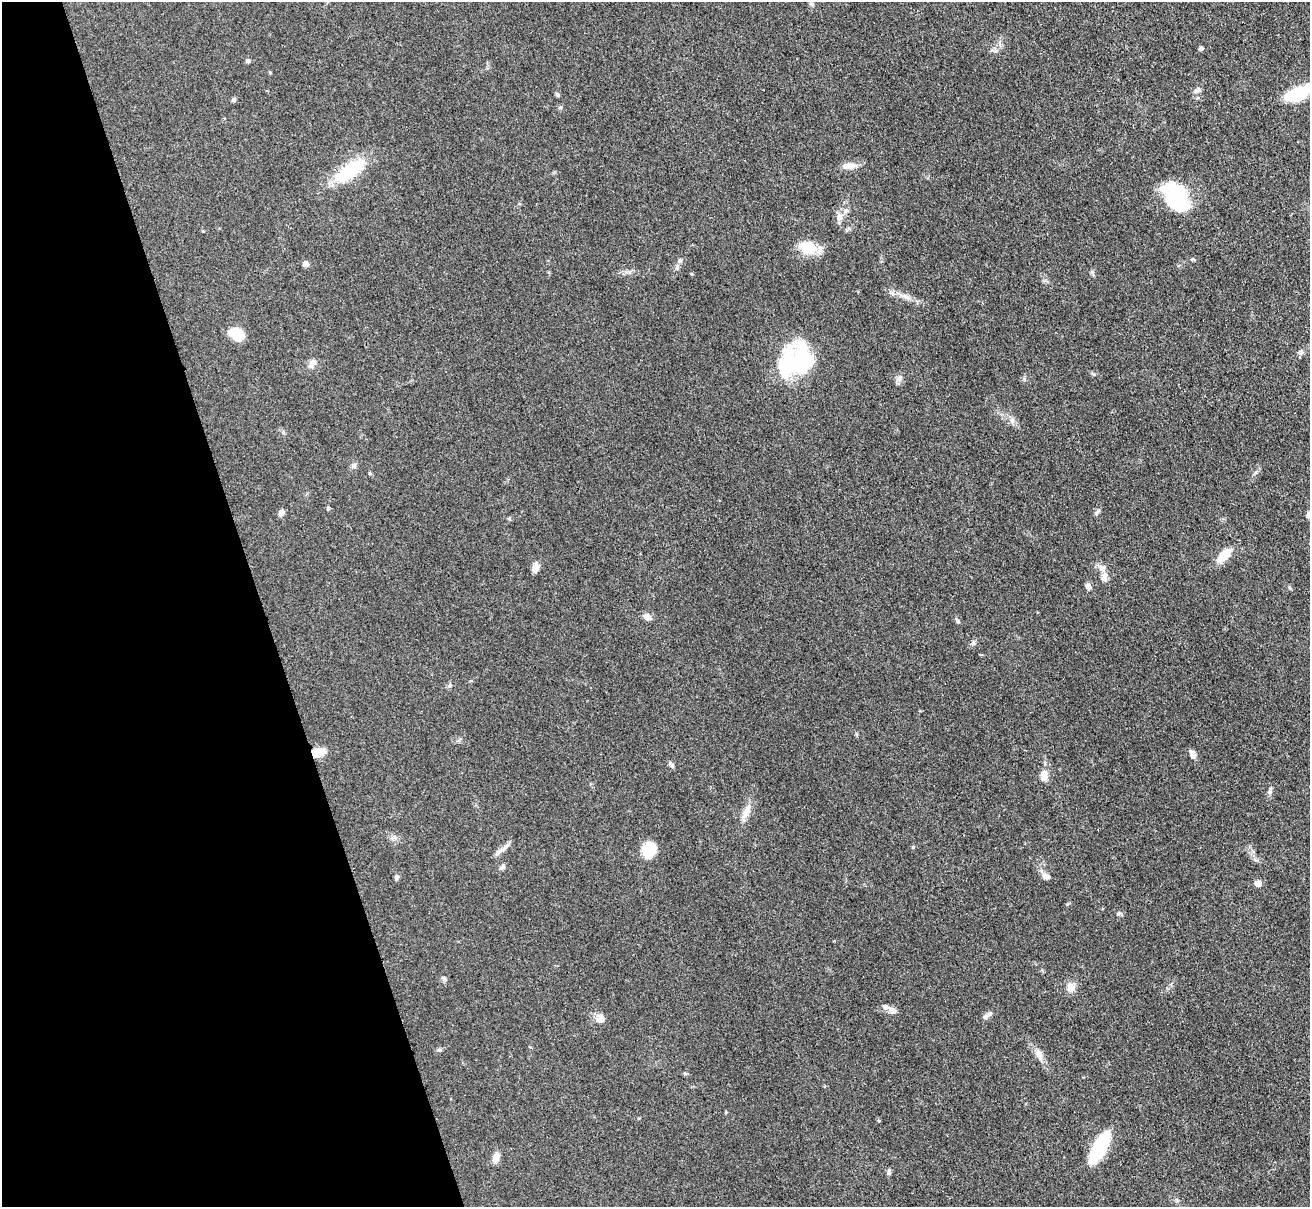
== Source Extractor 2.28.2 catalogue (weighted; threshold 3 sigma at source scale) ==
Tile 5 of 4 x 4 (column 1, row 2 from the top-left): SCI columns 15-1322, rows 2686-3890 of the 5263 x 5247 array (HDU 1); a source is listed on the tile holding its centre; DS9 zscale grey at full resolution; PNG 1312 x 1209 px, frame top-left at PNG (2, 2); no overlay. Shown black and unused: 20% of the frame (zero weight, under 3 of 4 exposures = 2% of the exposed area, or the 3 px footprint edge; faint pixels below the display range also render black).
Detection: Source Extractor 2.28.2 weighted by HDU 2 'WHT'; one run over the whole footprint, this tile lists its part. Background 0.0543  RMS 0.0056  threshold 0.0253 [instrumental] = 3 sigma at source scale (4.5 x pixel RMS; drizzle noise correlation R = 1.50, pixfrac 1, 0.05/0.05 arcsec/px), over >= 5 px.
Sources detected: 63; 2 inside a brighter object's white glare — not listed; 3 inside a brighter listed object's ellipse — not listed separately; the other 58 listed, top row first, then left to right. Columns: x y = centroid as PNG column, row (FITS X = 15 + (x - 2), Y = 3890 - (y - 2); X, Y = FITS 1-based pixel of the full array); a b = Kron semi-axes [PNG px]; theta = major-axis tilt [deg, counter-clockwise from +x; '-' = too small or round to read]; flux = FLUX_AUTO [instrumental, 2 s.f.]
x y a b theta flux
812 4 7 4 -90 0.91
1201 49 5 4 - 1.3
248 61 5 4 - 1
1197 91 11 5 19 1.6
1296 94 24 12 20 25
557 95 6 4 -69 0.84
233 100 5 5 - 0.87
849 166 18 8 2 4.9
349 171 37 14 35 31
1176 197 31 21 -68 42
839 217 11 9 -78 3.1
808 247 22 16 -27 12
680 260 7 5 52 1.2
306 264 7 6 - 1.9
677 268 7 5 88 1.3
906 297 14 6 -25 3.1
236 334 15 10 -27 13
1301 352 7 4 -71 1
796 362 47 26 9 42
312 363 12 7 48 3.5
899 378 10 6 69 2
1012 420 8 6 -69 2
354 466 8 6 73 1.5
328 508 5 4 - 0.7
281 512 8 6 55 2
1096 513 6 5 - 1.1
1309 515 8 6 42 3.4
1224 555 19 9 45 11
535 568 9 6 76 5.3
1104 577 13 8 -88 3.1
1088 586 8 6 -61 2.1
647 617 9 7 -24 3.4
957 621 9 4 -53 1.1
973 643 6 6 - 1.2
450 685 6 5 - 0.99
317 753 12 8 18 9.3
1192 754 11 6 -65 3
671 765 8 5 -58 1.6
1044 776 13 8 86 4.8
1270 792 7 4 72 1.2
746 811 20 8 64 5.4
649 849 12 11 - 19
500 851 15 6 35 2.9
503 866 8 5 52 1.3
1045 876 10 7 -33 2.6
397 878 7 5 62 1.2
1258 883 6 6 - 3.9
1118 913 7 5 21 0.95
444 978 7 5 -87 1.2
1071 987 13 11 -69 4
887 1007 19 6 -14 3
988 1015 14 6 32 2.3
600 1020 14 8 3 2.9
439 1050 6 5 - 0.83
1039 1055 17 8 -61 4.2
1100 1147 32 11 61 39
496 1158 12 7 76 4.2
889 1172 8 5 85 1.3
Overlapping masked pixels (flux is a lower limit): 1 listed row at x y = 317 753
Isophote crosses this tile's border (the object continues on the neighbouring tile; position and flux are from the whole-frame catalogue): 2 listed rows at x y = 1296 94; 1309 515
Unlisted compact peaks at least as high as the median listed source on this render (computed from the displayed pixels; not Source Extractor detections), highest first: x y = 913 847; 1092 272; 879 1121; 1094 374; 1067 904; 1024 379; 685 1074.